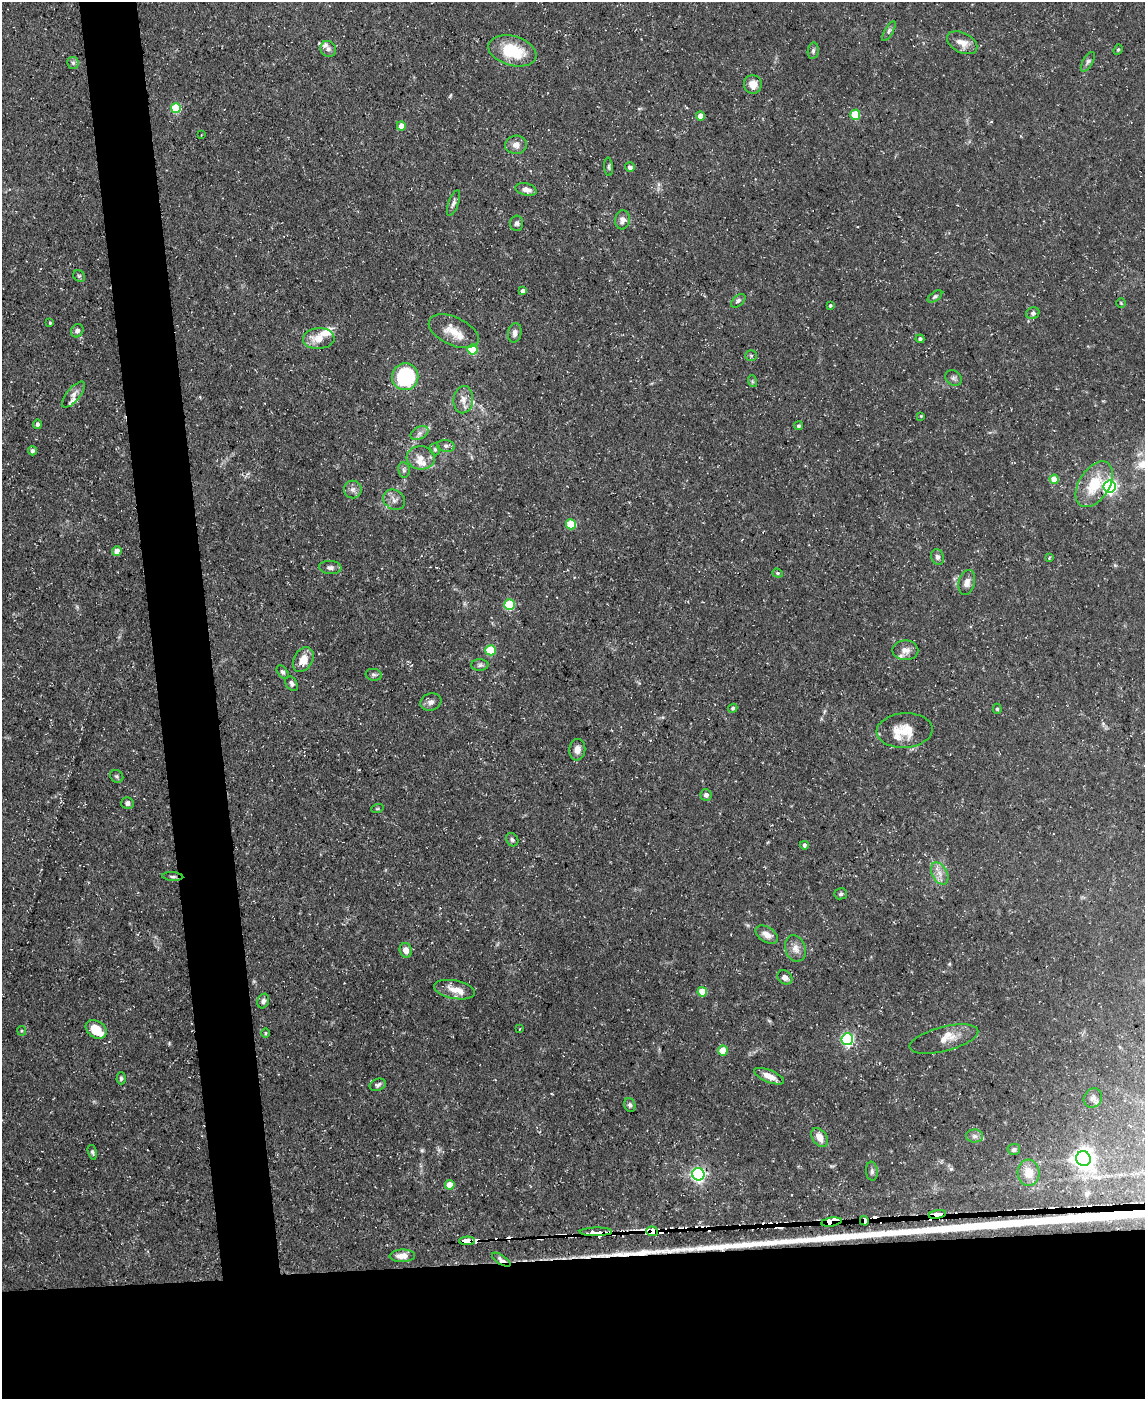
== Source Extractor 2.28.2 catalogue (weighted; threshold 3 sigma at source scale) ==
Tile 11 of 4 x 3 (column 3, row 3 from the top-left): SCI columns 2289-3431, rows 126-1522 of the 4575 x 4549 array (HDU 1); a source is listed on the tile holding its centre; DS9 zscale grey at full resolution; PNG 1147 x 1401 px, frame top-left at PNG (2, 2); each listed source drawn as its Kron ellipse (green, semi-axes under 4 px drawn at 4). Shown black and unused: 15% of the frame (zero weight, under 3 of 5 exposures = <1% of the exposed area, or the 3 px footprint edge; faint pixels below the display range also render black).
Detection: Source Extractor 2.28.2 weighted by HDU 2 'WHT'; one run over the whole footprint, this tile lists its part. Background 0.0884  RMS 0.0046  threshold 0.0208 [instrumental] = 3 sigma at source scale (4.5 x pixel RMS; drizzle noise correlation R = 1.50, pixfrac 1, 0.05/0.05 arcsec/px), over >= 5 px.
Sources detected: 141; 8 cosmic-ray / hot-pixel residue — neither listed nor drawn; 13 inside a brighter listed object's ellipse — not listed separately; the other 120 listed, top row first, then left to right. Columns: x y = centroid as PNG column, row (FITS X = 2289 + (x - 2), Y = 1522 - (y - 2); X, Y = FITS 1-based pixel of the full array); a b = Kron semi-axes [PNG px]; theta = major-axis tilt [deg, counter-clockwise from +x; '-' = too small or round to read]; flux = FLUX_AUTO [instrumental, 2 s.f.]
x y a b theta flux
889 31 11 3 60 1.1
962 43 16 10 -27 4.8
328 49 8 7 - 2.1
1118 50 5 4 - 0.63
512 51 25 14 -16 21
813 51 8 5 80 0.99
1088 62 11 5 60 1.3
73 63 6 5 - 1.1
753 84 9 9 - 4.2
176 108 5 5 - 24
855 115 5 5 - 21
700 116 4 4 - 5.3
401 126 4 4 - 5
201 135 3 2 - 0.28
516 145 11 9 2 3.3
609 167 9 4 -86 0.8
630 167 5 5 - 1.7
526 189 11 6 -14 3.3
453 203 13 5 70 1.6
622 220 9 7 83 2.4
517 223 7 6 - 1.4
79 276 6 5 - 0.77
523 291 4 4 - 2.1
935 297 8 4 36 0.91
738 301 8 5 42 1.3
1121 303 5 4 - 0.51
830 305 3 3 - 0.58
1033 313 7 5 25 1.2
50 323 4 3 - 0.52
77 331 7 6 - 1.6
454 331 27 14 -25 8.5
515 333 10 6 78 2.1
319 339 16 10 3 7.1
920 339 4 4 - 1.1
472 349 5 5 - 28
751 356 5 5 - 0.7
405 377 13 13 - 45
954 378 9 7 -37 1.5
752 381 6 4 -72 0.59
73 395 16 6 51 2.6
463 400 13 10 86 4
921 416 3 3 - 0.36
37 424 4 4 - 1.1
799 426 4 4 - 0.81
420 433 9 6 27 2
446 446 9 6 -9 1.5
435 449 6 5 - 0.91
32 451 4 4 - 1.3
421 458 14 11 -5 4.6
404 470 7 5 -79 1.1
1054 479 4 4 - 7.2
1094 484 25 15 58 17
1110 486 6 6 - 120
353 489 9 8 - 2.2
394 500 11 9 -38 2.7
571 524 5 5 - 19
117 551 4 4 - 5.1
938 557 8 6 -67 1.5
1049 558 4 3 - 0.49
330 568 11 6 -5 1.9
778 573 5 4 - 0.67
967 582 12 8 75 2.9
509 605 5 5 - 32
491 650 5 5 - 19
905 650 13 10 -1 3.2
303 660 13 9 60 5.9
480 665 9 5 1 1.3
283 672 7 5 -51 1
374 675 8 6 -11 1.1
291 684 8 5 -59 1.4
431 702 11 8 20 2.2
733 708 5 4 - 0.79
997 709 5 4 - 0.7
905 730 28 17 3 11
577 750 11 8 84 3.2
117 776 7 6 - 0.91
706 795 6 5 - 1.7
127 803 6 6 - 1.4
377 809 6 4 18 0.56
512 840 7 5 -54 1
804 845 4 4 - 0.88
940 873 12 7 -61 3.6
173 876 10 3 -3 0.92
841 894 6 5 - 0.97
767 935 12 7 -33 3.6
795 948 13 10 -70 3.6
406 950 7 6 - 3.6
785 977 8 6 -38 2.6
455 990 21 9 -11 5.8
702 992 5 4 - 11
263 1001 7 5 69 1.6
96 1029 11 8 -32 9
519 1029 3 2 - 0.26
22 1031 5 4 - 0.56
265 1033 4 3 - 0.47
847 1039 6 6 - 79
944 1039 35 12 14 7.1
723 1050 5 5 - 8.5
769 1076 16 6 -22 4.6
121 1078 6 4 87 0.93
378 1085 8 6 21 1.3
1093 1098 10 8 54 1.9
630 1105 7 5 -71 1.1
974 1136 8 6 -2 1.6
820 1137 10 7 -57 4.4
1014 1149 6 5 - 1.3
92 1152 7 4 -76 0.89
1083 1159 7 7 - 330
872 1171 9 6 -84 1.3
1028 1173 13 11 -86 6.7
698 1174 6 6 - 130
450 1185 5 4 - 7.1
937 1214 9 3 11 750
864 1221 5 3 - 980
831 1222 10 4 8 1300
652 1231 6 5 - 600
596 1232 16 3 1 94
467 1241 8 4 1 57
402 1256 13 6 1 4.2
501 1260 10 4 -33 2.1
Overlapping masked pixels (flux is a lower limit): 7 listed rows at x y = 937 1214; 864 1221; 831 1222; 652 1231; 596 1232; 467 1241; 501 1260